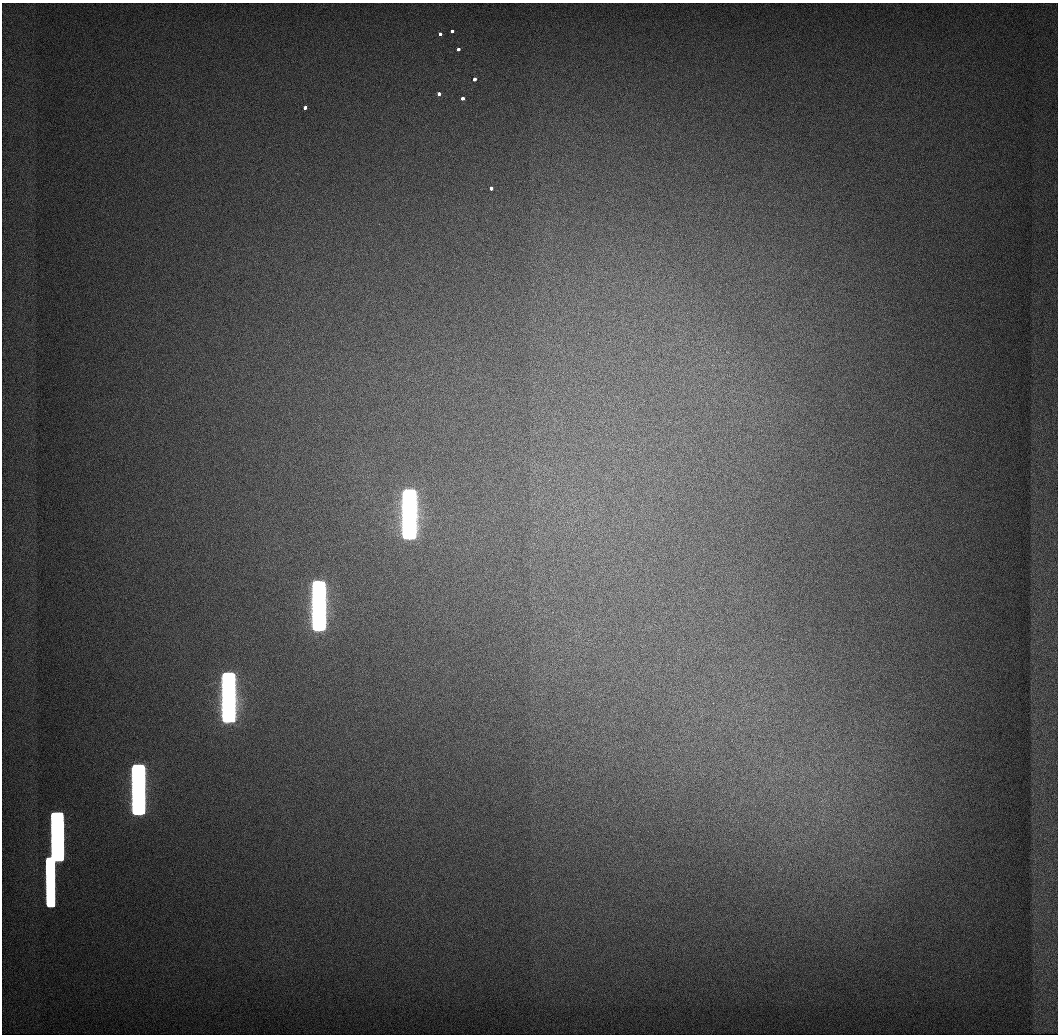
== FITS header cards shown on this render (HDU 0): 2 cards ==
NAXIS1  =                 1056 / Length of Axis 1 (Serial)
NAXIS2  =                 1032 / Length of Axis 2 (Parallel)

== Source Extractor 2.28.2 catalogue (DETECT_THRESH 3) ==
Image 1056 x 1032 px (HDU 0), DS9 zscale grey, 1 PNG px = 1 image px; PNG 1060 x 1036 px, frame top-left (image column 1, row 1032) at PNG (2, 3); no overlay
Background 517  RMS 4.1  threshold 12.2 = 3 sigma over >= 5 px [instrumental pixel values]
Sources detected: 14; all 14 listed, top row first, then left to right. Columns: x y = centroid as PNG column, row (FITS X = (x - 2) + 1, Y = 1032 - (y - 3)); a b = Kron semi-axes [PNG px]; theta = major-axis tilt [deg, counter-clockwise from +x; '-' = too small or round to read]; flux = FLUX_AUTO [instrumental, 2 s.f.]
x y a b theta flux
452 31 3 3 - 3.7e+03
440 34 3 3 - 4.0e+03
458 49 3 3 - 5.0e+03
474 79 3 3 - 6.4e+03
439 94 3 3 - 6.6e+03
462 98 3 3 - 6.7e+03
305 108 3 3 - 5.9e+03
491 188 3 3 - 7.8e+03
409 514 46 10 -90 4.9e+06
319 606 46 10 -90 4.5e+06
228 697 46 10 -90 3.7e+06
138 789 46 10 -90 2.8e+06
57 837 46 10 -89 1.7e+06
50 882 47 6 -90 8.7e+05